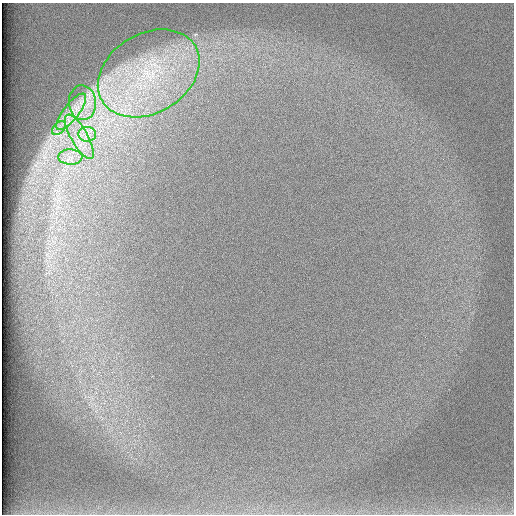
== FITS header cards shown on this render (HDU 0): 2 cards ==
NAXIS1  =                  512 /
NAXIS2  =                  512 /

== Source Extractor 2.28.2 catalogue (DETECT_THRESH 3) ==
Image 512 x 512 px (HDU 0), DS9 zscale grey, 1 PNG px = 1 image px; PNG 516 x 516 px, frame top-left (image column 1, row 512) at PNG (2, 3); each listed source drawn as its Kron ellipse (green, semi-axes under 4 px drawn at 4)
Background 97.4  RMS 2.8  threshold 8.51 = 3 sigma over >= 5 px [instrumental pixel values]
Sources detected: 7; all 7 listed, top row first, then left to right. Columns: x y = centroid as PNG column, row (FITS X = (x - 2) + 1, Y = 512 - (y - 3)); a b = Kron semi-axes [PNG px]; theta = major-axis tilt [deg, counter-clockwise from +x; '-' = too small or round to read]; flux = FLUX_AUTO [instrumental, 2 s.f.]
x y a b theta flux
149 73 54 39 31 28000
82 103 17 13 -85 3200
71 112 22 8 52 2900
59 128 8 5 45 800
87 134 9 7 -5 1200
79 137 25 8 -60 3400
70 157 12 7 -1 1500